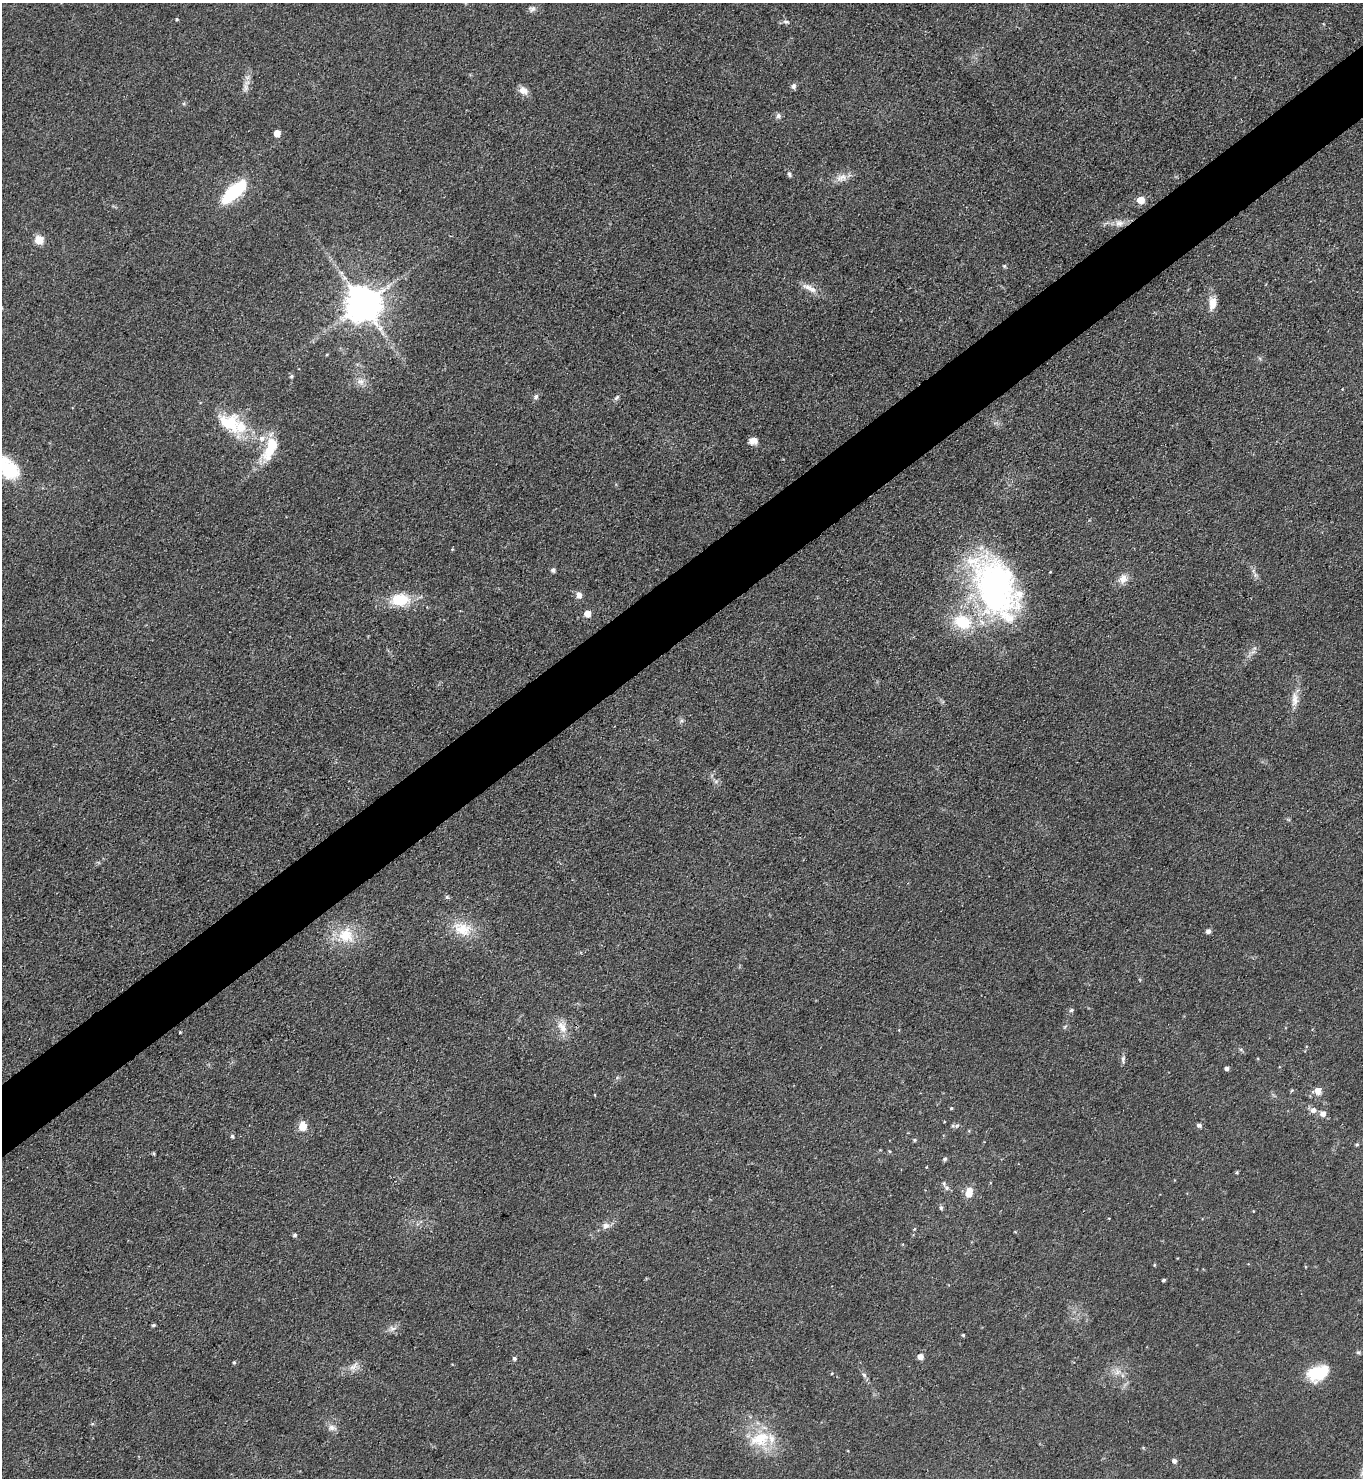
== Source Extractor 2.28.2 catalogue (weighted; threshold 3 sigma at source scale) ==
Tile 10 of 4 x 4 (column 2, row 3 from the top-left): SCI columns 1520-2880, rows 1479-2954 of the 5901 x 5907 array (HDU 1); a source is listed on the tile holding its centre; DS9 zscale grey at full resolution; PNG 1365 x 1480 px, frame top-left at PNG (2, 3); no overlay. Shown black and unused: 5% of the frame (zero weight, under 3 of 4 exposures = <1% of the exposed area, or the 3 px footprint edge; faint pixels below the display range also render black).
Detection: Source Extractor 2.28.2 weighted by HDU 2 'WHT'; one run over the whole footprint, this tile lists its part. Background 0.0826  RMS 0.0067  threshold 0.0302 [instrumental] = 3 sigma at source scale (4.5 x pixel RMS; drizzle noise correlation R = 1.50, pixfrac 1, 0.05/0.05 arcsec/px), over >= 5 px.
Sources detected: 93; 1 inside a brighter object's white glare — not listed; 4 inside a brighter listed object's ellipse — not listed separately; the other 88 listed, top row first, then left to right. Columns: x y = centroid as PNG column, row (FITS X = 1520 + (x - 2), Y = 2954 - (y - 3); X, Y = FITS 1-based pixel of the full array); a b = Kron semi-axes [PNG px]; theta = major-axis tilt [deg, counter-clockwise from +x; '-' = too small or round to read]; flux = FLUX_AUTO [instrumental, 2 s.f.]
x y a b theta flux
532 9 10 8 -5 2.4
177 19 4 3 - 0.8
786 22 9 5 -11 1.8
793 86 8 6 67 2
246 87 13 5 87 3.5
523 90 13 9 -35 5.1
778 116 7 6 - 2.2
277 133 5 5 - 9
789 174 7 5 -71 1.4
842 178 18 10 16 6.1
234 191 31 12 42 43
1140 200 5 5 - 12
1119 223 12 10 -4 5.1
39 240 5 5 - 21
1004 266 5 4 - 0.99
341 273 7 6 - 2.1
809 288 25 8 -27 6.6
1212 303 17 9 82 7.4
363 304 10 10 - 1900
291 376 5 4 - 1.1
361 381 12 9 -4 4.6
536 397 7 6 - 1.8
617 398 9 5 45 1.6
240 427 27 22 36 23
753 440 9 8 - 4.8
270 448 35 14 69 22
8 469 30 19 -43 31
452 549 4 4 - 0.61
553 570 5 5 - 2.2
1050 572 3 3 - 0.54
1255 575 6 5 - 1.5
1123 579 14 11 63 5.7
995 587 74 44 -65 210
579 595 9 7 -81 3.3
400 600 20 13 3 24
587 614 5 5 - 9.2
962 622 26 19 -23 32
1253 652 9 4 36 2.3
1295 699 23 9 89 7.4
716 781 7 4 19 1.3
447 897 6 5 - 1.1
462 929 28 18 -23 19
1208 931 6 6 - 1.9
346 935 23 22 - 23
1071 1010 6 5 - 1.6
562 1027 19 12 -60 8.6
180 1032 3 2 - 0.54
1241 1049 6 5 - 1.2
1123 1059 11 5 87 2
1227 1068 4 4 - 2.2
1292 1090 6 3 20 0.81
1318 1091 7 7 - 6.1
951 1108 4 3 - 0.77
1313 1110 7 7 - 3.7
1323 1114 8 8 - 3.5
1199 1125 5 4 - 2
303 1126 7 6 - 13
953 1126 7 5 -8 1.4
232 1136 5 4 - 1.5
915 1140 5 4 - 0.91
1357 1145 5 4 - 0.96
889 1151 5 3 - 0.73
945 1159 5 5 - 1.4
1237 1172 4 3 - 0.85
947 1188 6 6 - 1.6
969 1193 9 6 80 12
941 1208 6 5 - 1.4
1253 1211 3 3 - 0.49
606 1226 11 8 26 3.9
914 1229 5 4 - 0.73
295 1235 4 4 - 1.6
1154 1265 4 3 - 0.71
1163 1280 4 3 - 0.97
153 1325 4 3 - 1.1
392 1328 11 7 7 3.3
963 1335 3 3 - 0.85
1358 1352 6 4 -1 1.1
920 1356 5 5 - 5.3
514 1358 5 5 - 1.6
234 1362 5 4 - 0.87
353 1367 12 7 39 4.4
1117 1372 11 7 31 4.3
832 1373 4 3 - 0.61
1318 1373 22 15 22 27
864 1375 6 5 - 1.6
332 1428 12 8 -11 3.6
760 1439 30 20 16 27
1174 1461 5 5 - 2.4
Isophote crosses this tile's border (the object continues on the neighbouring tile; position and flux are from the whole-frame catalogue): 1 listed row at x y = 8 469